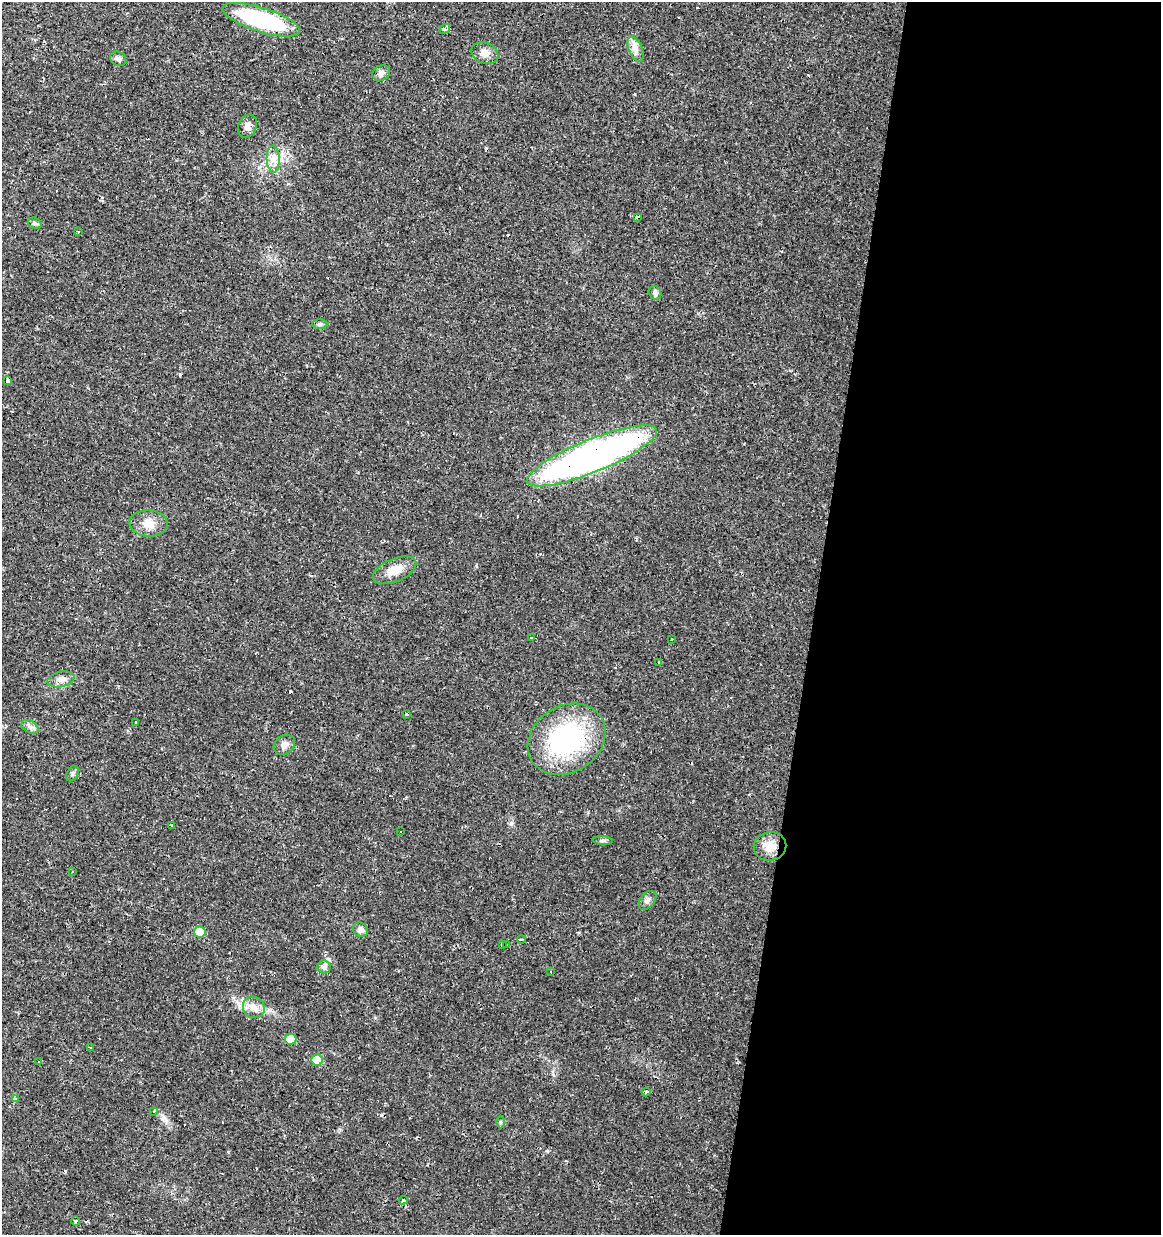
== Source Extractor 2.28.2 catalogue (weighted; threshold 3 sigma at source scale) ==
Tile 12 of 4 x 4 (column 4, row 3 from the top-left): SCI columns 3762-4920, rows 1234-2466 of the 5143 x 4939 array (HDU 1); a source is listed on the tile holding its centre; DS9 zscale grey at full resolution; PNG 1163 x 1237 px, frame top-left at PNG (2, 2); each listed source drawn as its Kron ellipse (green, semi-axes under 4 px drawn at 4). Shown black and unused: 30% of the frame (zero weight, under 2 of 3 exposures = <1% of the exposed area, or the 3 px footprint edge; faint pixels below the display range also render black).
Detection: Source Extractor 2.28.2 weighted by HDU 2 'WHT'; one run over the whole footprint, this tile lists its part. Background 0.0131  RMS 0.0031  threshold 0.0138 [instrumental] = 3 sigma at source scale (4.5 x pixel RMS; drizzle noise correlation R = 1.50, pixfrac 1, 0.0396/0.0396 arcsec/px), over >= 5 px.
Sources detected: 72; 21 cosmic-ray / hot-pixel residue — neither listed nor drawn; the other 51 listed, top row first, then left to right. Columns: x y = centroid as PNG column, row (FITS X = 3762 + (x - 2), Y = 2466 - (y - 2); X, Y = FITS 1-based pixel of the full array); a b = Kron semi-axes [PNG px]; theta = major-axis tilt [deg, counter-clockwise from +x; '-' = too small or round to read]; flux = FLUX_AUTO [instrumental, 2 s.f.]
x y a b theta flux
261 20 40 12 -17 35
445 29 5 4 - 1.3
635 49 13 6 -66 1.8
485 53 14 10 -21 2.2
118 59 9 6 -32 0.99
381 73 9 7 28 1.4
247 126 12 9 64 1.6
273 159 13 6 -87 2.1
637 218 4 3 - 30
35 223 7 5 -20 0.6
79 231 3 3 - 4.4
655 293 7 6 - 0.83
320 324 7 5 1 0.75
8 381 3 3 - 5.7
592 456 70 16 22 150
148 523 19 13 -3 3.9
395 570 23 11 24 4.4
531 638 3 3 - 0.6
672 640 3 2 - 0.54
658 663 3 3 - 3.5
61 679 14 7 13 1.8
407 714 4 3 - 0.28
135 723 3 3 - 3.4
30 727 9 6 -30 1.1
567 739 41 33 33 40
284 745 11 9 37 1.7
72 774 8 5 62 0.71
171 825 3 3 - 0.48
400 832 3 3 - 0.52
603 841 10 4 -4 0.65
770 846 16 14 11 4
72 872 3 2 - 0.18
648 900 11 7 50 1.2
360 930 8 7 - 1.7
200 932 6 5 - 8.6
521 940 4 3 - 1.5
502 945 3 3 - 2
507 945 3 3 - 0.71
324 967 6 6 - 0.81
550 971 3 3 - 5.6
254 1007 11 10 - 2.4
291 1039 5 5 - 5.5
90 1047 3 3 - 0.53
317 1060 5 5 - 7.4
39 1062 4 2 - 0.4
646 1092 4 4 - 0.41
15 1098 3 3 - 1.8
154 1111 3 3 - 1.6
500 1122 6 4 89 0.47
403 1200 4 3 - 0.42
75 1221 4 4 - 0.55
Overlapping masked pixels (flux is a lower limit): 2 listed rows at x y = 637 218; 592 456
Unlisted compact peaks at least as high as the median listed source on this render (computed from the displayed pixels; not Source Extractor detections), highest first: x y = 511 823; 329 959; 269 1010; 164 1118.